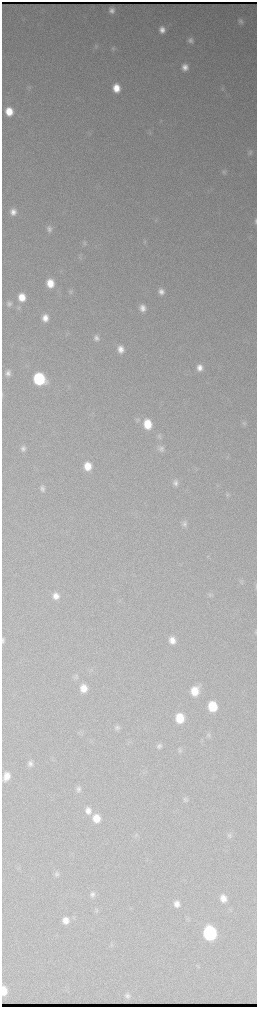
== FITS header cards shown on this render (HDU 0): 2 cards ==
NAXIS1  =                  510 / length of data axis 1
NAXIS2  =                 2010 / length of data axis 2

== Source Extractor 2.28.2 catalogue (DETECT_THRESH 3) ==
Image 510 x 2010 px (HDU 0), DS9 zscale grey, zoomed out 1/2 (1 PNG px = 2 x 2 image px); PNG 259 x 1009 px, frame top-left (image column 2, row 2010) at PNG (2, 2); no overlay
Background 3670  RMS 41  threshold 124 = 3 sigma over >= 5 px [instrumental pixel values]
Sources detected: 78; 1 cannot appear on this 1/2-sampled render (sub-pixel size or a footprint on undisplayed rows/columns) and is not listed; the other 77 listed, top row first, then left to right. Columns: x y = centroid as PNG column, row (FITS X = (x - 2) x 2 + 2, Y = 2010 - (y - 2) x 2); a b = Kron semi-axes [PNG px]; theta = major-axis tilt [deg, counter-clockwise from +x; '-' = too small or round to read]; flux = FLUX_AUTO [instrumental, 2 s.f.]
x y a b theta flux
112 10 6 5 - 4.6e+04
241 21 8 6 -68 3.0e+04
162 30 8 7 - 7.0e+04
190 40 7 6 - 3.8e+04
96 46 7 6 - 2.1e+04
113 49 7 5 -90 1.9e+04
185 67 7 6 - 6.8e+04
29 88 5 3 - 1.0e+04
116 88 8 7 - 1.5e+05
223 89 6 5 - 1.7e+04
9 111 7 6 - 1.8e+05
150 132 6 4 61 1.4e+04
250 152 7 6 - 2.3e+04
224 172 7 6 - 2.0e+04
13 212 8 7 - 6.6e+04
156 221 4 2 - 8.7e+03
255 221 8 3 89 1.4e+04
49 229 8 7 - 4.1e+04
145 241 7 4 86 1.4e+04
84 244 8 6 -82 2.2e+04
50 283 8 7 - 1.6e+05
161 291 7 6 - 5.7e+04
71 292 7 5 -67 2.0e+04
22 297 8 7 - 1.4e+05
9 304 8 6 -80 3.4e+04
18 308 7 5 67 2.0e+04
142 308 7 6 - 6.6e+04
45 318 8 7 - 8.7e+04
96 338 7 6 - 3.9e+04
121 349 9 7 -79 7.9e+04
200 368 7 6 - 6.9e+04
8 373 6 5 - 4.3e+04
39 379 8 8 - 9.5e+05
137 419 7 6 - 2.2e+04
244 423 7 5 -66 2.0e+04
147 424 9 7 -79 2.2e+05
159 436 8 6 -80 2.6e+04
23 448 7 6 - 3.5e+04
161 448 9 7 -36 4.2e+04
88 466 8 7 - 1.6e+05
175 483 7 6 - 3.7e+04
42 488 8 6 -83 3.6e+04
227 495 7 5 64 1.7e+04
184 524 8 6 -87 3.4e+04
241 581 7 5 87 1.8e+04
256 587 9 2 87 7.7e+03
210 595 7 5 -89 1.8e+04
56 596 8 7 - 7.2e+04
255 632 6 3 -89 8.0e+03
172 640 8 7 - 8.1e+04
76 677 7 6 - 2.2e+04
83 688 8 7 - 1.1e+05
195 691 9 7 69 1.9e+05
212 706 8 7 - 3.3e+05
180 718 8 7 - 2.5e+05
117 728 6 6 - 2.6e+04
208 735 8 6 87 2.5e+04
159 746 7 6 - 2.9e+04
180 750 8 5 -85 2.2e+04
30 764 8 6 -78 3.9e+04
7 776 9 6 70 5.5e+04
78 789 8 6 -76 3.3e+04
185 800 8 7 - 2.8e+04
88 811 8 7 - 7.0e+04
96 818 8 7 - 1.4e+05
136 835 5 4 - 1.4e+04
230 835 7 6 - 2.3e+04
56 874 7 6 - 2.7e+04
92 894 8 7 - 3.6e+04
223 898 8 7 - 8.2e+04
177 904 7 6 - 5.8e+04
96 911 7 4 70 1.4e+04
66 920 9 7 -85 8.2e+04
210 933 9 7 -81 1.9e+06
111 944 4 3 - 1.0e+04
4 991 8 4 -88 6.0e+04
127 996 8 6 -59 3.5e+04
At the frame edge (FLAGS 8, measured only in part): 3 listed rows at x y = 255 221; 256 587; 255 632
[1 sub-pixel or undisplayed-footprint detection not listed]